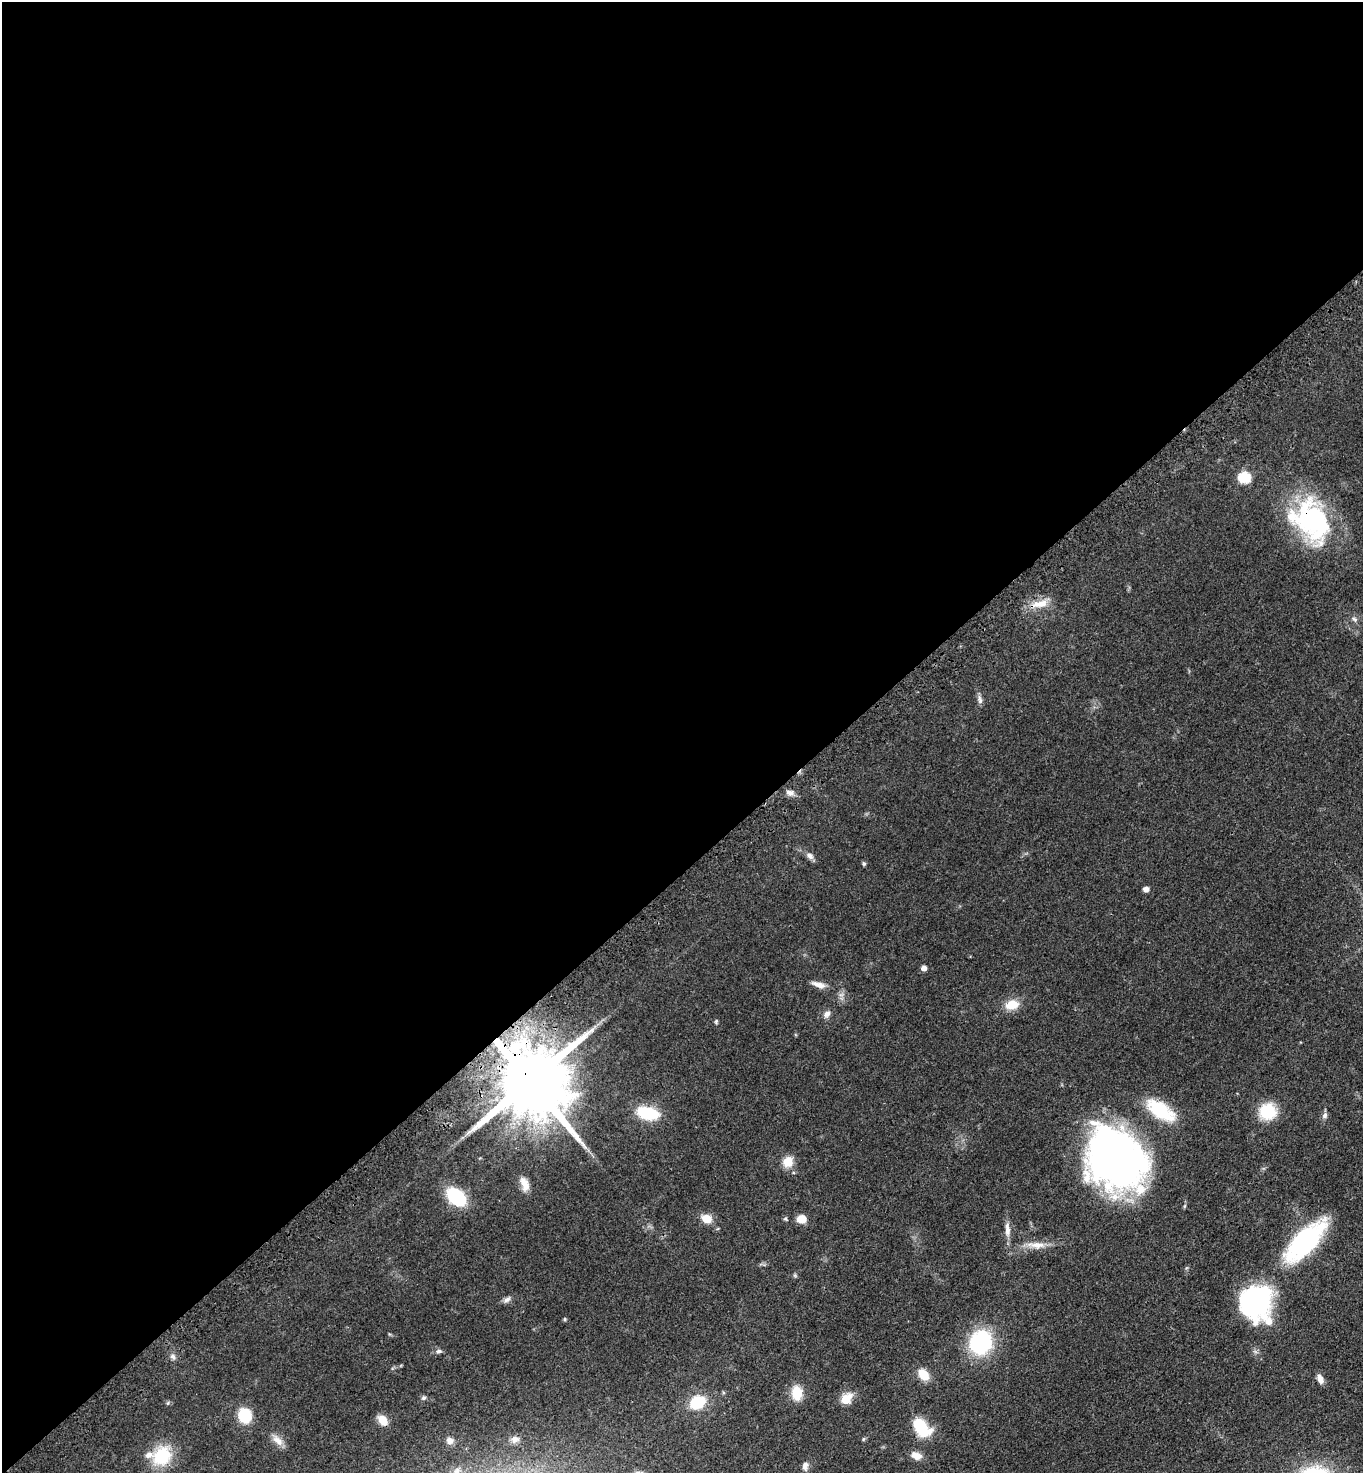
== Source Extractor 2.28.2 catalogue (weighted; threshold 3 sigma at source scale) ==
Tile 2 of 4 x 4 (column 2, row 1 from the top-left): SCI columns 1612-2972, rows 4516-5986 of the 6086 x 6089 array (HDU 1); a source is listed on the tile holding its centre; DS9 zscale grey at full resolution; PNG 1365 x 1475 px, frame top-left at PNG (2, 2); no overlay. Shown black and unused: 59% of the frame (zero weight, under 3 of 4 exposures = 6% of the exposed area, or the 3 px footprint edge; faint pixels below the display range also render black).
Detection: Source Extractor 2.28.2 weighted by HDU 2 'WHT'; one run over the whole footprint, this tile lists its part. Background 0.0454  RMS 0.0052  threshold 0.0235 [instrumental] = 3 sigma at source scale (4.5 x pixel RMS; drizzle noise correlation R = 1.50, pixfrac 1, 0.05/0.05 arcsec/px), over >= 5 px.
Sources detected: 55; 1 inside a brighter listed object's ellipse — not listed separately; the other 54 listed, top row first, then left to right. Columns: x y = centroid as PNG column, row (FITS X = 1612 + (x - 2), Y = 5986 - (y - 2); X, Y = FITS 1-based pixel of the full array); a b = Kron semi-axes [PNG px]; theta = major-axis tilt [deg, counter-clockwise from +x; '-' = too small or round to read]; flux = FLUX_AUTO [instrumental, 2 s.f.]
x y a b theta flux
1244 477 6 6 - 47
1311 520 51 36 -58 84
1040 604 27 10 13 8.2
1354 619 10 5 -34 1.4
980 700 13 6 -79 2
790 792 11 7 -9 2.4
810 856 11 8 -44 2.4
864 863 5 5 - 0.85
1146 889 7 5 5 2.3
924 968 5 4 - 3.3
819 985 18 7 -16 4
1012 1004 13 9 12 9.7
827 1014 10 8 36 2.5
716 1021 6 5 - 0.77
530 1081 19 17 -49 7800
1160 1110 35 16 -33 27
1268 1111 16 14 15 22
648 1113 19 11 -11 28
1325 1115 9 7 64 1.8
1115 1159 65 52 -54 270
788 1162 12 11 - 7.6
524 1184 17 8 -69 5.6
456 1197 14 9 -40 47
706 1218 12 9 -20 6.2
786 1219 6 5 - 0.84
801 1219 11 9 -14 5.5
1007 1229 22 7 -87 4.2
1305 1241 34 14 45 110
1036 1245 30 9 -1 7.5
795 1275 6 5 - 0.74
507 1300 11 6 32 2
1256 1302 33 29 -89 92
565 1319 5 4 - 0.64
981 1342 24 21 65 48
438 1351 10 6 14 1.6
173 1357 8 7 - 1.7
923 1375 11 8 -51 10
1320 1379 11 6 -67 3.6
797 1393 15 11 -86 11
423 1398 7 6 - 1.1
846 1399 6 5 - 22
697 1402 12 10 28 23
168 1403 6 4 88 0.67
245 1415 12 10 -76 21
383 1420 10 7 -51 7.8
922 1428 24 15 -46 19
515 1439 11 9 11 2.8
863 1439 6 5 - 0.67
277 1440 19 9 -45 4.6
450 1441 8 8 - 2.8
162 1456 21 17 53 26
916 1456 15 9 -21 4.3
805 1466 12 8 85 2.4
457 1471 10 9 - 3.2
Overlapping masked pixels (flux is a lower limit): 2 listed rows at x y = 1311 520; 530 1081
Isophote crosses this tile's border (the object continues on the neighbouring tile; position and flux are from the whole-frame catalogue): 1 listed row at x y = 457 1471